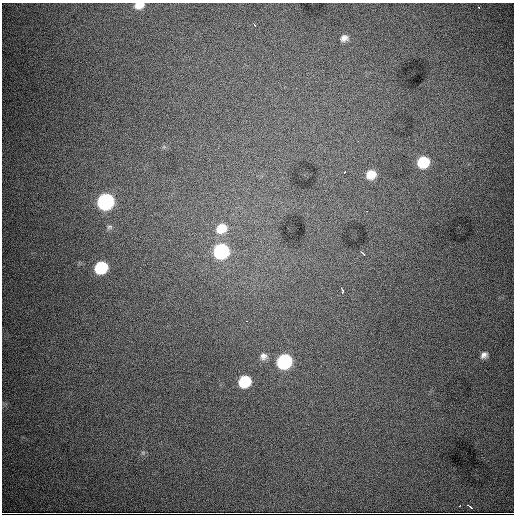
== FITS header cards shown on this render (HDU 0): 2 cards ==
NAXIS1  =                  512
NAXIS2  =                  512

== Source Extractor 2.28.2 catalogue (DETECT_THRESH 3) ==
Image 512 x 512 px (HDU 0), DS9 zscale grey, 1 PNG px = 1 image px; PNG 516 x 516 px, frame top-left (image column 1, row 512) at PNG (2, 3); no overlay
Background 8310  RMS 95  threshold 286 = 3 sigma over >= 5 px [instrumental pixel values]
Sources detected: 19; all 19 listed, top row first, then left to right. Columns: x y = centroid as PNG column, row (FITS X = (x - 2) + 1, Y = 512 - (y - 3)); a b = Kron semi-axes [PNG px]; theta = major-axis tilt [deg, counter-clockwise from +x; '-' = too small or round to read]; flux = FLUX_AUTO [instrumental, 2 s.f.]
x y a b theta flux
139 5 9 6 12 7.2e+04
254 25 3 2 - 6.1e+03
344 38 9 7 18 3.2e+04
423 162 9 9 - 2.9e+05
344 172 3 2 - 3.3e+03
371 174 9 8 - 1.0e+05
105 202 10 9 - 1.6e+06
109 227 8 5 16 1.4e+04
221 228 13 11 26 1.2e+05
221 251 10 9 - 1.0e+06
362 253 5 2 - 1.1e+04
101 268 9 8 - 4.5e+05
342 291 5 3 - 1.5e+04
247 321 2 2 - 3.9e+03
484 355 9 8 - 3.0e+04
263 356 9 9 - 3.1e+04
284 361 10 9 - 9.6e+05
244 381 9 8 - 3.3e+05
470 506 5 3 - 2.7e+04
At the frame edge (FLAGS 8, measured only in part): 1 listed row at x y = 139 5